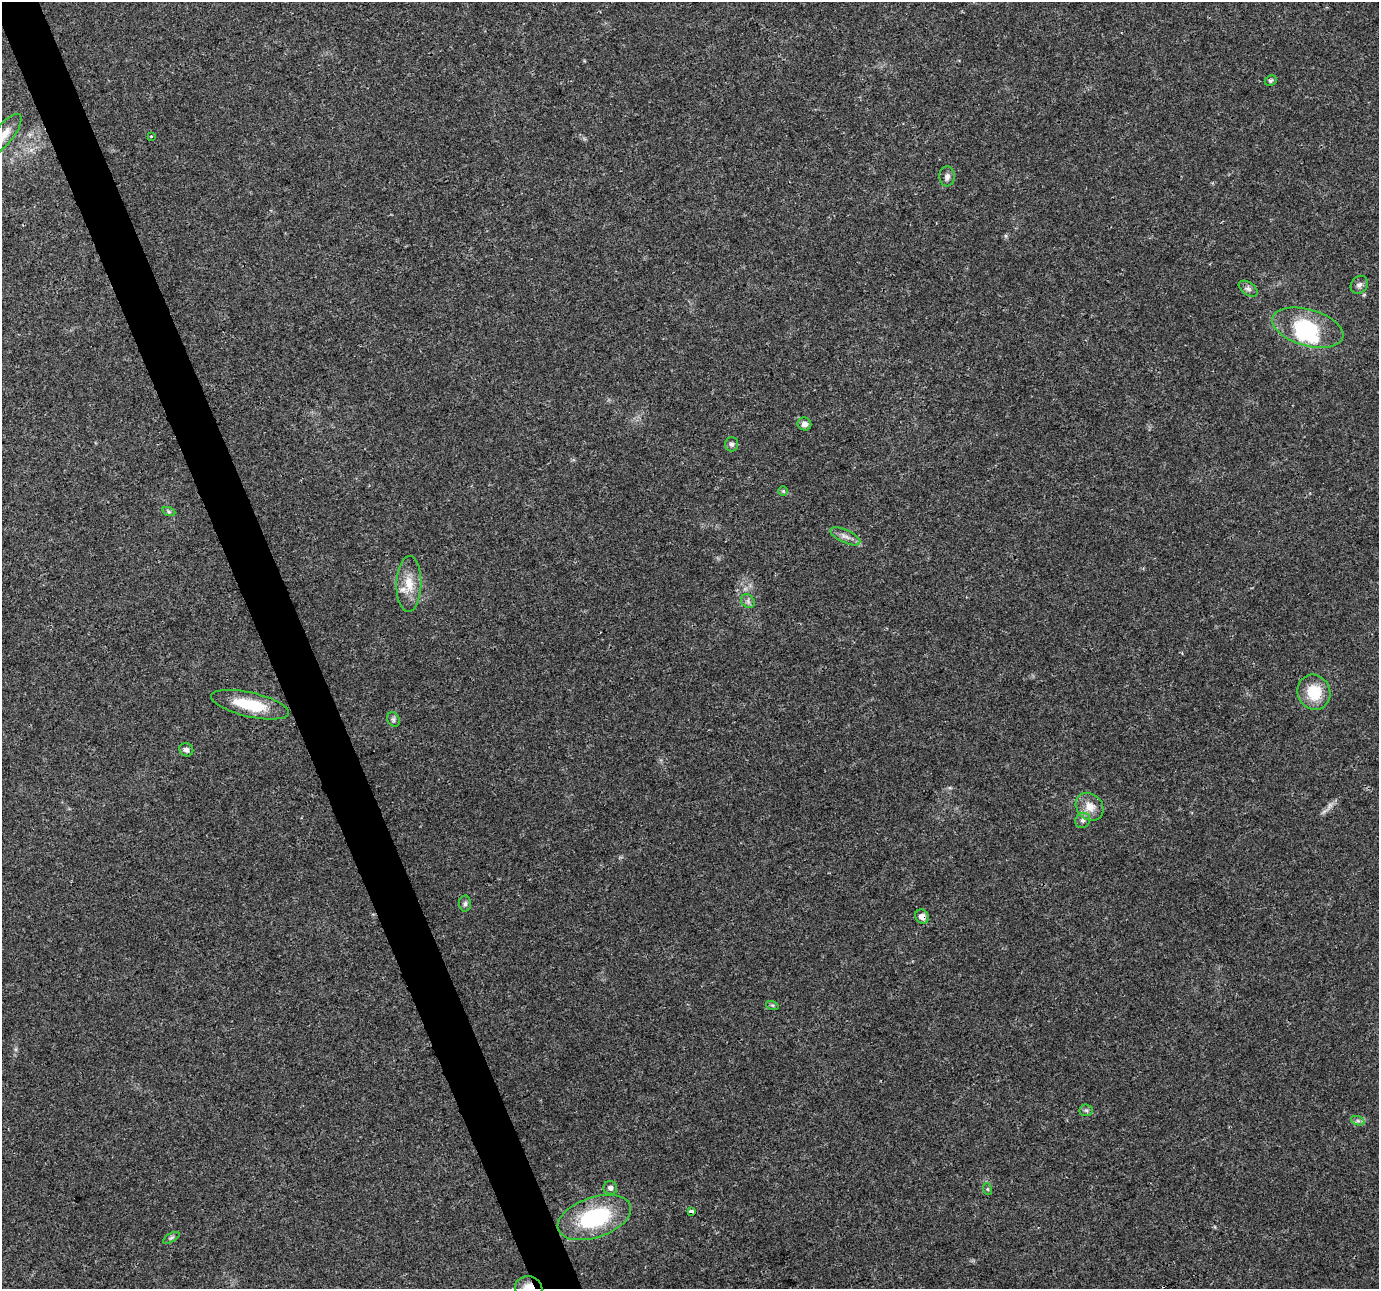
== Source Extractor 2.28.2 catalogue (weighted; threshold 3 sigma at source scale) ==
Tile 11 of 4 x 4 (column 3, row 3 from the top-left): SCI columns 2755-4131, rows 1364-2650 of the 5511 x 5353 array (HDU 1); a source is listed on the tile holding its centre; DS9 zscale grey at full resolution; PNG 1381 x 1291 px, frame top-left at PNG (2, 2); each listed source drawn as its Kron ellipse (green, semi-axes under 4 px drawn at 4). Shown black and unused: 3% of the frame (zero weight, under 3 of 4 exposures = <1% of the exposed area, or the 3 px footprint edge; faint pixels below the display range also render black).
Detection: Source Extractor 2.28.2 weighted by HDU 2 'WHT'; one run over the whole footprint, this tile lists its part. Background 0.0514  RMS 0.0037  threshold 0.0168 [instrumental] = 3 sigma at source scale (4.5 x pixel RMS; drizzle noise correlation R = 1.50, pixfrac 1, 0.0396/0.0396 arcsec/px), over >= 5 px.
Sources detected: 35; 1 too faint to see at this stretch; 2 inside a brighter object's white glare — neither listed nor drawn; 1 inside a brighter listed object's ellipse — not listed separately; the other 31 listed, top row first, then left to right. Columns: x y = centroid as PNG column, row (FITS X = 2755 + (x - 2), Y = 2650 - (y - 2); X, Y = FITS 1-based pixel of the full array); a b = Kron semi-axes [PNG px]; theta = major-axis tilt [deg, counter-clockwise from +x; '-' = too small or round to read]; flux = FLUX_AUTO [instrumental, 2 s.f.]
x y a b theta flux
1271 81 6 4 24 0.62
4 134 24 9 52 4.3
151 136 3 3 - 0.86
947 176 10 7 -89 1.6
1359 285 10 8 51 1.4
1248 289 10 6 -35 1.3
1308 328 37 18 -16 21
804 424 7 6 - 1.6
732 444 7 6 - 1
783 491 5 5 - 0.49
169 512 7 4 -19 0.67
845 536 16 6 -24 2.3
409 584 28 12 88 7.2
748 601 7 6 - 1.1
1314 692 18 16 -64 11
250 705 40 12 -13 15
393 719 7 6 - 0.85
186 750 7 6 - 1.3
1090 807 15 12 -46 4.8
1083 820 8 7 - 1.2
465 904 8 6 88 0.97
922 917 7 6 - 2.2
772 1005 6 4 -17 0.58
1086 1110 6 6 - 0.72
1358 1121 7 4 -18 0.91
610 1188 7 6 - 1.2
987 1189 6 4 -71 0.47
691 1212 4 3 - 1.3
594 1218 38 20 19 36
171 1238 9 4 30 0.77
529 1288 14 11 -12 5.4
Overlapping masked pixels (flux is a lower limit): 3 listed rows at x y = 922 917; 691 1212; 529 1288
Isophote crosses this tile's border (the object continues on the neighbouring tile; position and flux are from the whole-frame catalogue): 2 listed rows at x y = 4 134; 529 1288